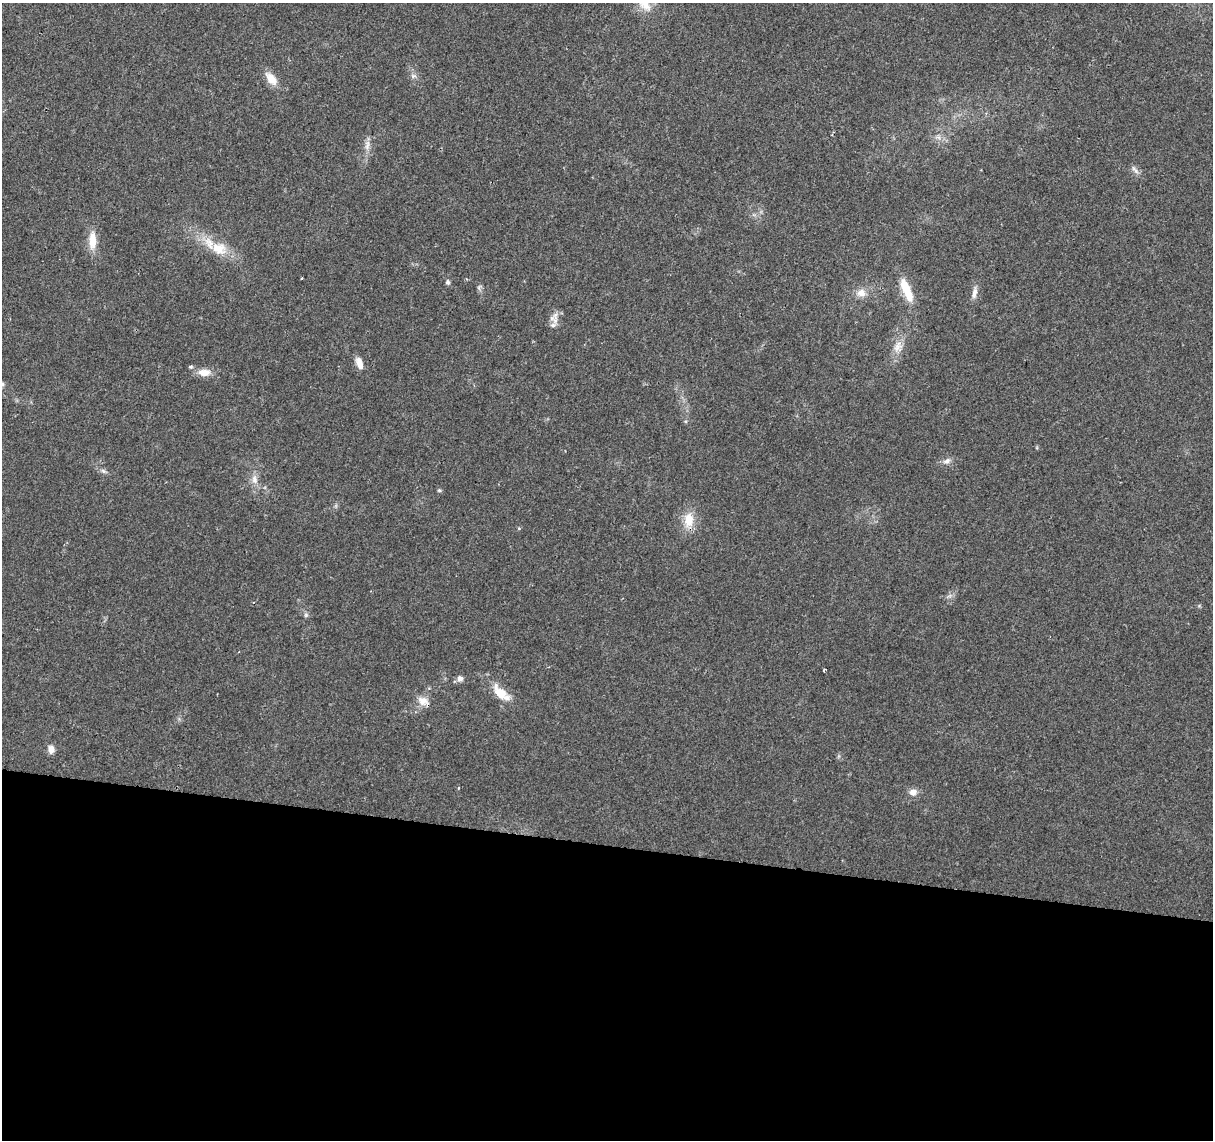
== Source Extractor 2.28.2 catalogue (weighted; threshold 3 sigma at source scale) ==
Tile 14 of 4 x 4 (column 2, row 4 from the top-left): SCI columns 1212-2422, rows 225-1362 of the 4851 x 5061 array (HDU 1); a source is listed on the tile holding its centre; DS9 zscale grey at full resolution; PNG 1215 x 1142 px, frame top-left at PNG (2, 3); no overlay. Shown black and unused: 26% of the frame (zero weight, under 2 of 3 exposures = <1% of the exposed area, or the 3 px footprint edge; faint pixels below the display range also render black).
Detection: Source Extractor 2.28.2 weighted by HDU 2 'WHT'; one run over the whole footprint, this tile lists its part. Background 0.0399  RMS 0.0058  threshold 0.0263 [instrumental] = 3 sigma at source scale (4.5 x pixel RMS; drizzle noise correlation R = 1.50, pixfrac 1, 0.0396/0.0396 arcsec/px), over >= 5 px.
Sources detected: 33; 1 inside a brighter listed object's ellipse — not listed separately; the other 32 listed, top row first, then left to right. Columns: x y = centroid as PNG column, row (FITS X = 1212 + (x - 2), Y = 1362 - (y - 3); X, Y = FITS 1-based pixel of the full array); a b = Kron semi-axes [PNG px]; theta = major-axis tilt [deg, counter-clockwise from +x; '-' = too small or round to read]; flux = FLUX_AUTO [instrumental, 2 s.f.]
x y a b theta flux
645 5 20 13 -48 8.1
414 76 7 4 -17 1.3
271 79 19 10 -49 7.4
367 145 15 6 85 3.6
1135 170 15 4 -48 2.1
92 240 24 10 -89 9.2
219 248 22 16 -20 14
301 278 3 2 - 0.61
448 282 7 5 -85 1.4
479 287 8 4 90 1.2
906 290 32 10 -68 14
861 293 13 11 -26 5.3
974 293 16 6 77 3.5
554 318 18 11 89 4.8
898 346 18 12 70 7
359 363 15 7 -74 5
191 367 5 4 - 1.2
204 372 16 9 -1 6.3
2 384 8 6 -1 1.5
947 461 12 6 24 2.7
103 471 9 5 -27 1.7
254 480 12 8 -83 4
439 490 6 4 0 0.74
689 520 19 12 89 11
306 615 6 5 - 1.1
824 670 4 3 - 1.5
460 678 8 7 - 2.4
500 693 21 11 -44 12
423 701 17 11 -35 5.7
51 749 11 8 -83 3.4
458 788 4 2 - 0.48
913 792 10 9 - 3.8
Isophote crosses this tile's border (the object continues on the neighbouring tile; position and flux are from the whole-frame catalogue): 2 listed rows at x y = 645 5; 2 384